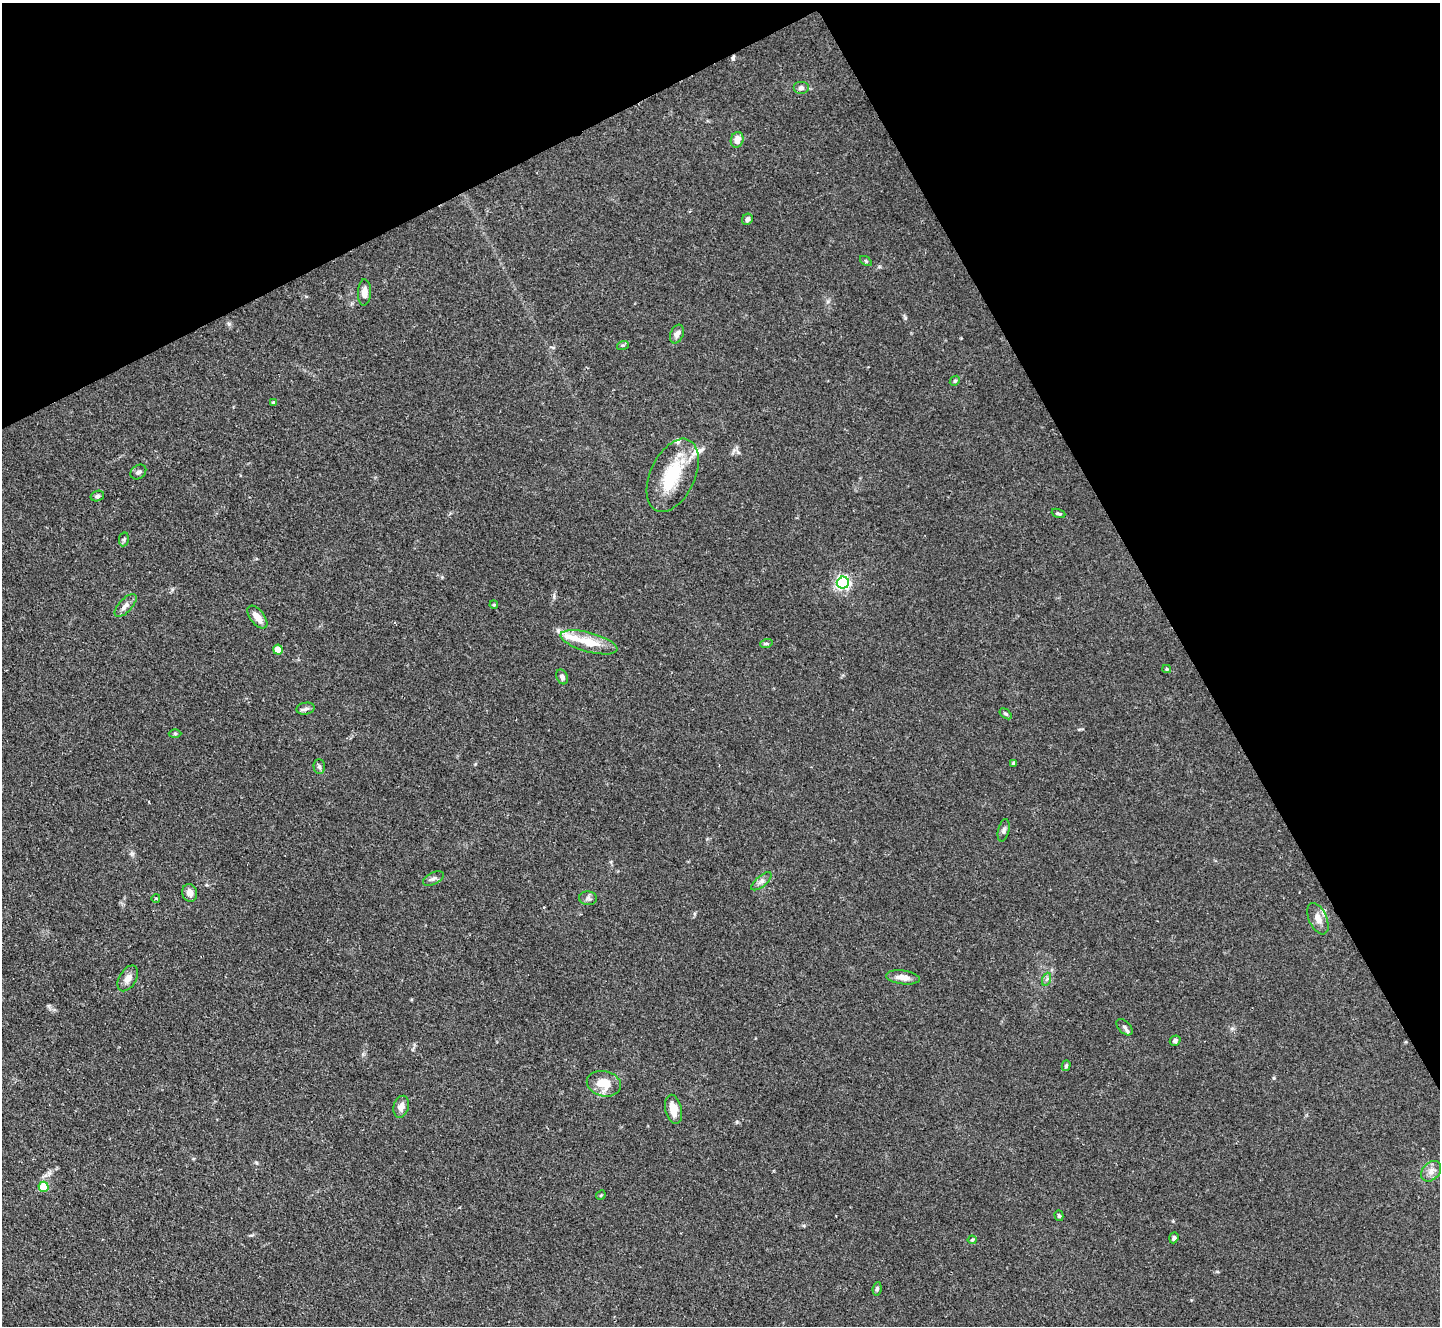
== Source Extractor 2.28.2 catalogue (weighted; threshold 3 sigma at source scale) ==
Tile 3 of 4 x 4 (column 3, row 1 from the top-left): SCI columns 2875-4312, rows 4268-5591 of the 5755 x 5746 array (HDU 1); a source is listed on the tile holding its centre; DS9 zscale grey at full resolution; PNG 1442 x 1328 px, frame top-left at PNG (2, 3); each listed source drawn as its Kron ellipse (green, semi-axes under 4 px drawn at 4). Shown black and unused: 27% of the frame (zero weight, under 2 of 3 exposures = <1% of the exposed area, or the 3 px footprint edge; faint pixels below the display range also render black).
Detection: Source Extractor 2.28.2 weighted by HDU 2 'WHT'; one run over the whole footprint, this tile lists its part. Background 0.105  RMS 0.0057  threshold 0.0256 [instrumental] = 3 sigma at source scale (4.5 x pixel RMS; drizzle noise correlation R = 1.50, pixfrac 1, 0.05/0.05 arcsec/px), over >= 5 px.
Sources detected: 57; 1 inside a brighter object's white glare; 2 cosmic-ray / hot-pixel residue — neither listed nor drawn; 3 inside a brighter listed object's ellipse — not listed separately; the other 51 listed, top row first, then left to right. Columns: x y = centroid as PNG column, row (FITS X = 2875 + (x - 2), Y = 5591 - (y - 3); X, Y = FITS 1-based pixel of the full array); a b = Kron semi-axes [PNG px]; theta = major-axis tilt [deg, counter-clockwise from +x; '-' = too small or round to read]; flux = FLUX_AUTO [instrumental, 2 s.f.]
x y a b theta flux
801 88 8 6 0 1.7
737 140 8 6 75 4.8
747 219 6 5 - 1.6
866 261 6 4 -34 0.76
364 292 13 6 87 3.7
677 334 10 6 66 2.7
623 345 6 4 18 0.73
955 381 5 4 - 0.87
274 403 4 4 - 1.3
138 472 8 6 38 1.8
673 475 39 22 65 30
97 496 7 5 17 1.1
1058 513 7 3 -21 0.99
124 539 7 5 79 0.99
843 583 6 6 - 130
126 605 14 6 47 3.1
494 605 4 3 - 0.54
257 617 13 7 -52 5.2
589 642 29 9 -15 14
766 644 6 4 19 0.84
278 650 5 5 - 9.9
1167 669 4 4 - 0.71
562 677 8 5 -68 1.9
306 709 9 6 9 1.8
1006 714 7 3 -35 0.89
175 733 6 4 -1 0.82
1014 763 4 3 - 1.3
319 767 7 5 -88 1.4
1004 830 11 5 76 1.7
433 878 11 6 27 1.9
761 881 12 5 40 2.2
190 893 9 7 -75 3.5
156 898 4 3 - 0.53
588 898 9 7 -1 1.8
1318 919 17 9 -66 4.8
903 977 17 7 -7 5
128 978 14 8 59 4
1047 979 7 4 71 0.97
1125 1027 10 6 -46 1.7
1175 1041 5 5 - 1.5
1066 1066 5 4 - 0.94
604 1084 17 12 -13 11
401 1107 11 7 73 3.7
674 1109 15 8 -78 7.7
1431 1171 11 8 48 3.7
43 1187 5 5 - 19
601 1195 5 4 - 0.6
1059 1216 5 4 - 0.92
1174 1238 5 4 - 1.2
972 1240 4 4 - 0.6
877 1289 7 4 82 1.2
Unlisted compact peaks at least as high as the median listed source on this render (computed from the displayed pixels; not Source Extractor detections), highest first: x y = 229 324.